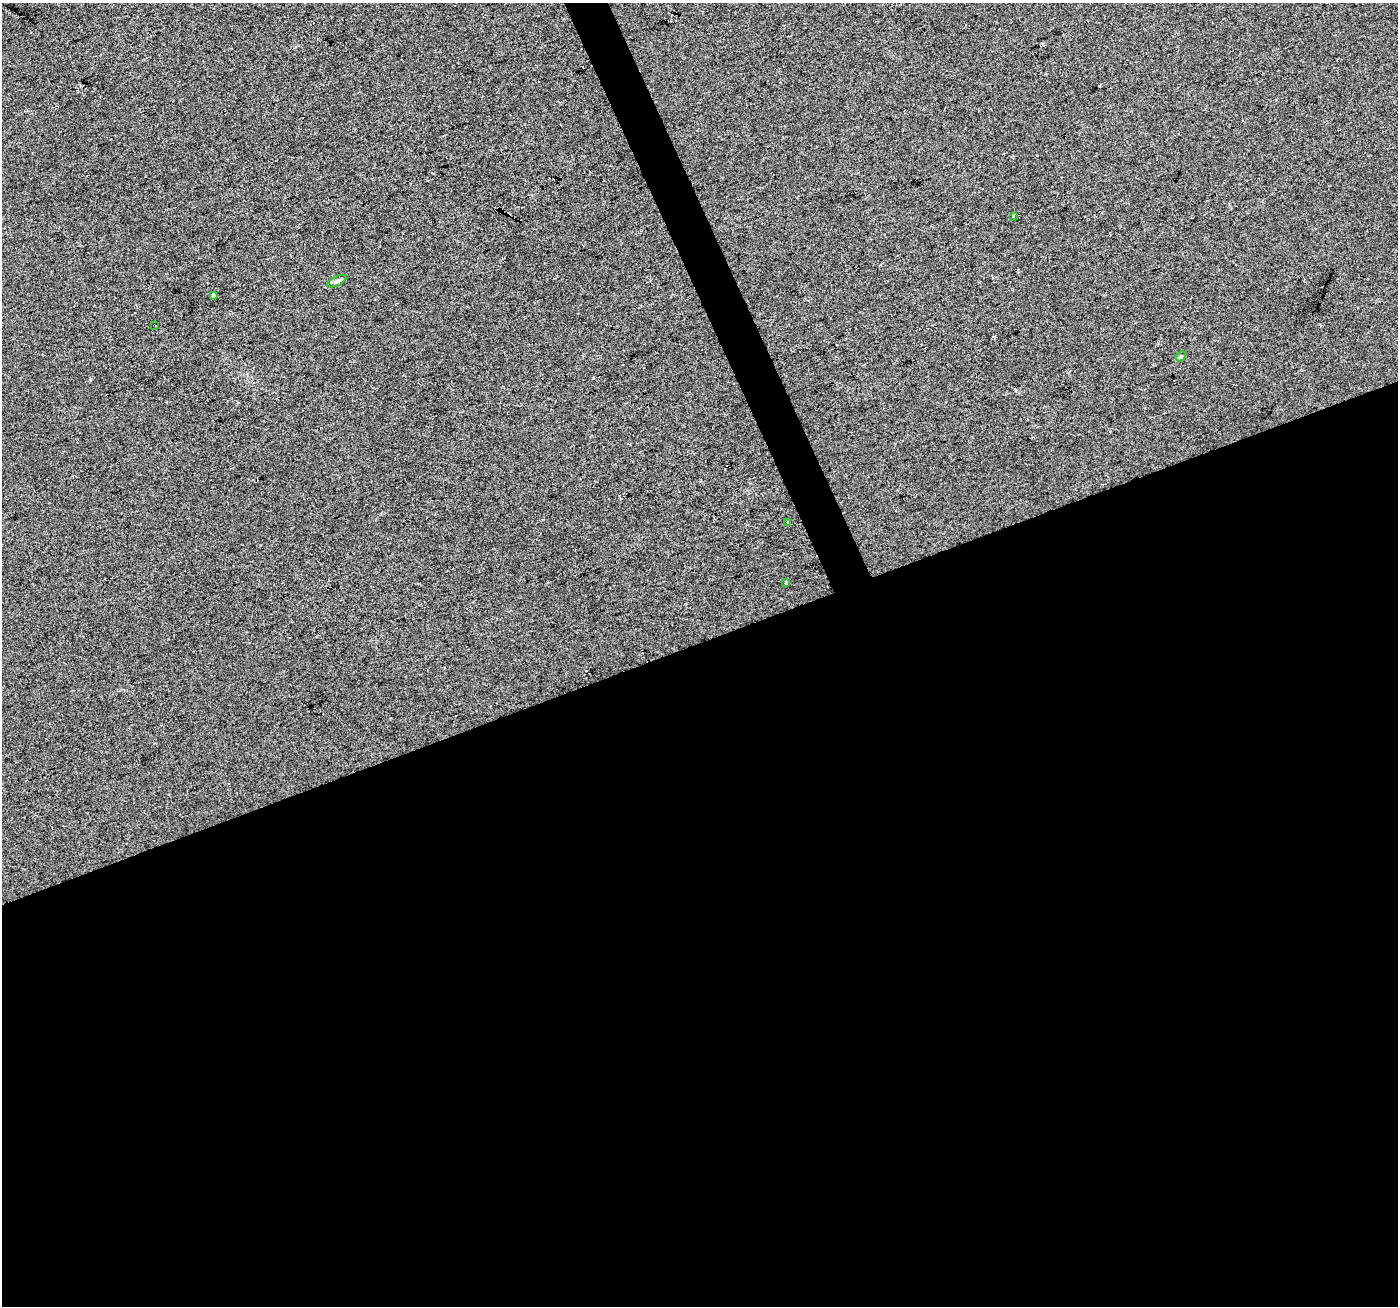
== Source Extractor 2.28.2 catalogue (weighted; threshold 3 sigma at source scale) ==
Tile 15 of 4 x 4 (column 3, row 4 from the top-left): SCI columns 2793-4188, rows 139-1442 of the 5583 x 5434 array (HDU 1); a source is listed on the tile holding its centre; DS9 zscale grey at full resolution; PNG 1400 x 1308 px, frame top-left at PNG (2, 3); each listed source drawn as its Kron ellipse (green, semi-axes under 4 px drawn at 4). Shown black and unused: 52% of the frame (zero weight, under 2 of 3 exposures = <1% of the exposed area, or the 3 px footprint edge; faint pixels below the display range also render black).
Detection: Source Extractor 2.28.2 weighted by HDU 2 'WHT'; one run over the whole footprint, this tile lists its part. Background 0.014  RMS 0.0079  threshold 0.0356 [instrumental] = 3 sigma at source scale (4.5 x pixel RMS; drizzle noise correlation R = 1.50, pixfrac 1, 0.0396/0.0396 arcsec/px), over >= 5 px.
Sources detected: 7; all 7 listed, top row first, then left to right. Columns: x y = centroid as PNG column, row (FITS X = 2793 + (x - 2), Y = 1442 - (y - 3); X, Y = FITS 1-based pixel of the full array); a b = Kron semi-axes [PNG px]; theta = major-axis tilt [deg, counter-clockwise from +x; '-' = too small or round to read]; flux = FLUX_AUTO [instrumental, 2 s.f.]
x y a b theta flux
1013 216 3 3 - 4.2
337 281 10 4 25 2.1
213 295 3 3 - 3.1
154 325 3 2 - 0.82
1181 356 6 4 43 1
788 522 3 3 - 3.7
786 582 4 3 - 2.4
Overlapping masked pixels (flux is a lower limit): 1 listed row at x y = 154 325